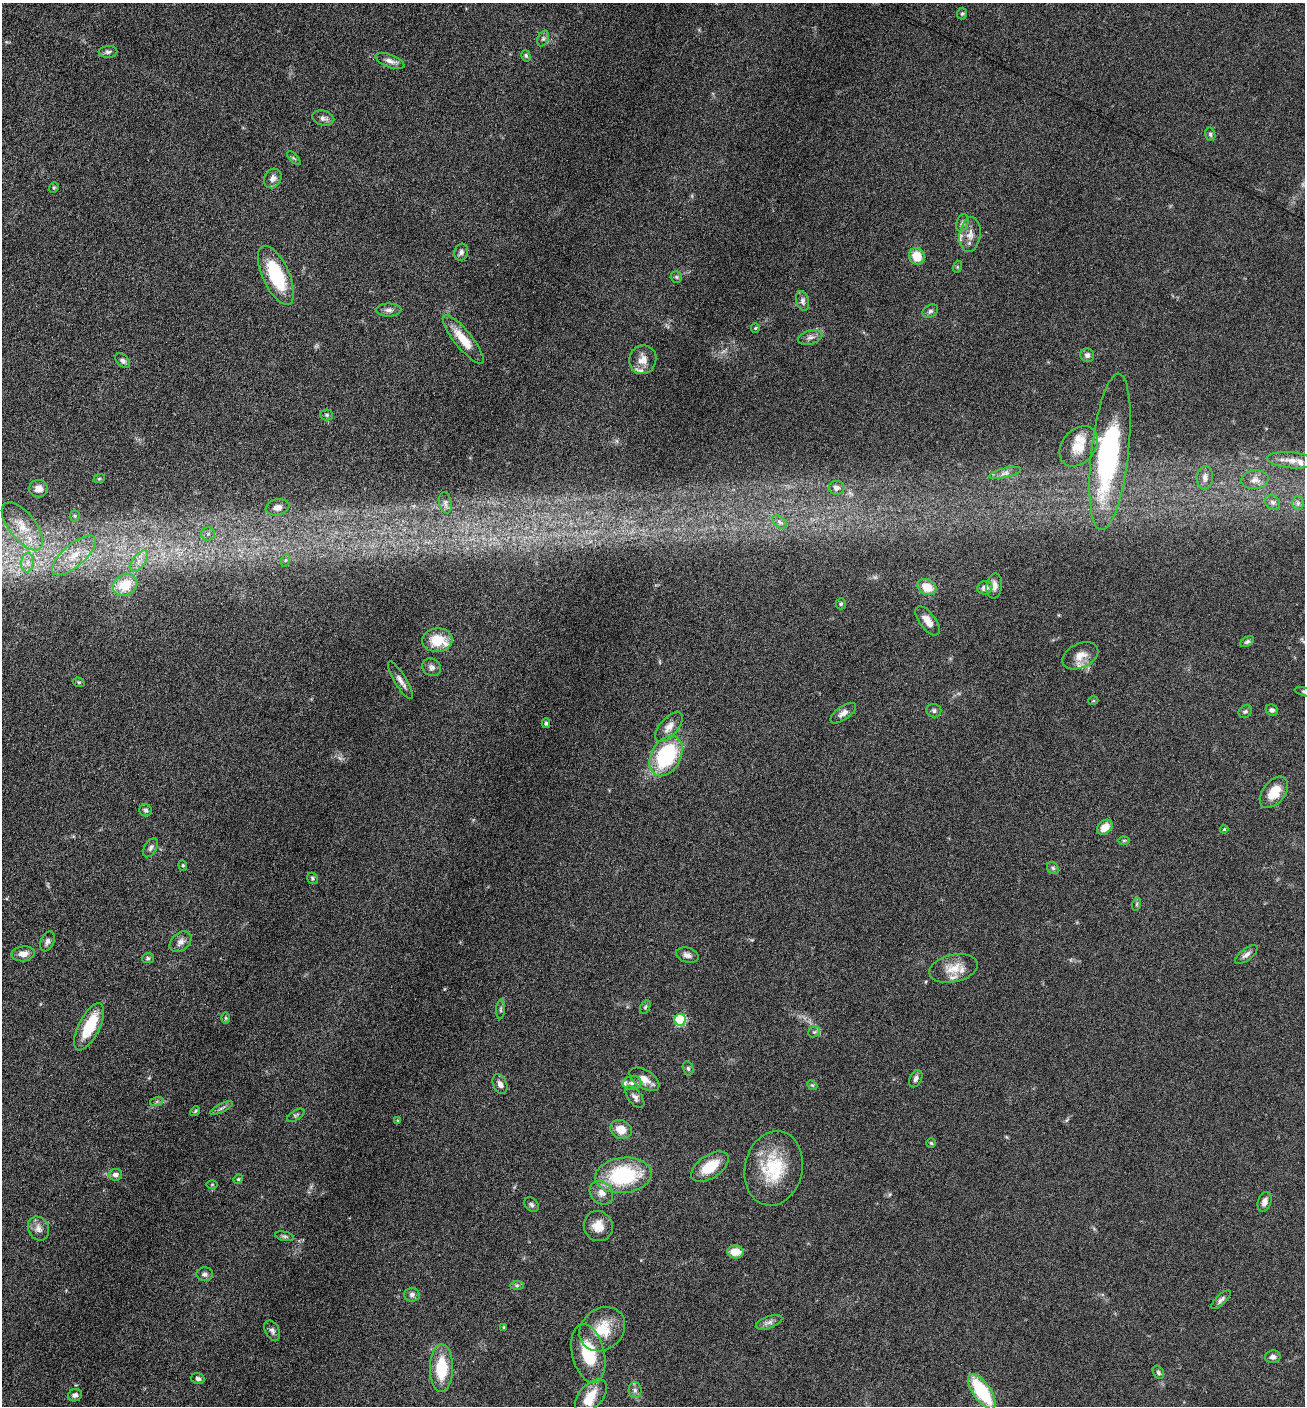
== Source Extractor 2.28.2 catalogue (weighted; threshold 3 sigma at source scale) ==
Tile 11 of 4 x 4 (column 3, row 3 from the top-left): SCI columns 2892-4194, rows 1410-2813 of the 5649 x 5632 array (HDU 1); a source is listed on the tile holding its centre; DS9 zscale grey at full resolution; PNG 1307 x 1408 px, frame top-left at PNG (2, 3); each listed source drawn as its Kron ellipse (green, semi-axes under 4 px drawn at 4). Nothing masked; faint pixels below the display range render black.
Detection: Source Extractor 2.28.2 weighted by HDU 2 'WHT'; one run over the whole footprint, this tile lists its part. Background 0.088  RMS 0.0039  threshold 0.0158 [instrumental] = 3 sigma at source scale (4.09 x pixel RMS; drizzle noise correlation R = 1.36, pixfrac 0.8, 0.05/0.05 arcsec/px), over >= 5 px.
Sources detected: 146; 4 inside a brighter object's white glare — neither listed nor drawn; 6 inside a brighter listed object's ellipse — not listed separately; the other 136 listed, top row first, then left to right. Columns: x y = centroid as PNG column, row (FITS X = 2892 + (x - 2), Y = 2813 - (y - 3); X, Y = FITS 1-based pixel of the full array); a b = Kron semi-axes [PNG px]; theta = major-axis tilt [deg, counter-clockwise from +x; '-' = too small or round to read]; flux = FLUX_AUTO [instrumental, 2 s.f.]
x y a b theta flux
962 14 6 5 - 0.54
543 39 8 5 63 0.92
108 52 9 5 1 1
526 56 6 4 -73 0.61
390 61 15 6 -20 1.9
323 118 11 7 -15 1.5
1210 134 7 5 -76 0.67
294 158 8 3 -45 0.52
273 178 10 8 62 2.1
54 188 5 4 - 0.48
962 223 9 5 71 1
970 235 17 10 82 3.6
461 252 8 6 74 1.1
917 256 8 7 - 7.8
957 267 6 4 72 0.39
276 275 32 13 -65 21
676 277 6 5 - 0.64
802 301 10 6 -75 1.2
389 310 12 6 0 1.4
930 311 8 6 33 0.98
755 328 4 4 - 0.39
810 337 12 7 16 1.5
463 339 30 9 -51 7.6
1087 355 7 6 - 1.2
123 360 8 5 -42 1
643 360 14 13 - 3.7
327 415 6 5 - 0.66
1079 446 22 16 50 7.2
1110 452 78 18 83 56
1291 460 24 8 -5 4.1
1005 473 16 5 13 1.6
1205 478 11 8 86 2.1
99 479 6 3 20 0.39
1255 480 14 9 6 2.7
836 488 8 7 - 1.4
38 489 9 9 - 2.6
1273 502 8 6 -50 1.2
445 503 10 6 -80 1.5
1298 503 6 6 - 0.96
278 507 12 8 13 2.5
75 516 5 5 - 0.54
780 522 8 5 -37 0.94
22 526 29 13 -52 8.7
208 534 7 7 - 1.2
74 555 27 11 41 8.7
286 560 6 4 70 0.55
139 561 12 6 52 2.5
27 563 10 6 84 2.1
125 585 13 10 30 10
994 586 12 8 83 2.1
927 587 10 7 -26 6.7
985 588 7 6 - 2.3
841 604 5 5 - 0.68
928 621 17 8 -53 3.2
437 640 15 11 7 8.2
1247 642 8 4 31 0.73
1080 656 19 12 26 4.7
431 667 10 8 -34 1.5
400 680 21 6 -59 2.1
79 682 6 4 -20 0.52
1304 692 9 3 -15 0.63
1093 701 5 3 - 0.33
1272 710 6 5 - 0.99
934 711 7 6 - 0.88
1245 711 7 6 - 0.78
843 713 15 6 35 2.1
546 723 5 4 - 0.56
669 727 18 9 49 2.9
666 756 21 15 61 31
1274 792 18 11 51 7.4
146 810 6 6 - 0.82
1105 827 9 6 42 4
1224 829 4 3 - 0.38
1124 840 6 4 0 0.47
151 848 10 6 59 1.1
183 865 5 4 - 0.53
1053 868 7 5 -47 0.73
312 878 6 5 - 0.62
1137 904 6 4 71 0.51
48 941 10 6 66 1.3
180 942 12 8 40 2.2
23 954 11 7 7 2.5
687 955 11 7 -15 1.6
1246 955 13 6 37 1.5
148 958 6 5 - 0.73
954 968 24 13 12 6.1
645 1007 7 4 60 0.59
501 1009 10 4 86 0.71
226 1018 6 4 -90 0.5
680 1020 6 5 - 27
89 1027 26 10 64 13
814 1032 6 5 - 0.63
688 1068 7 5 -74 0.64
644 1079 17 9 -32 3.6
916 1079 9 6 63 1.1
632 1083 9 7 9 1.7
500 1084 10 6 -65 1.5
812 1085 5 4 - 0.44
635 1097 13 6 -52 1.6
157 1101 7 4 19 0.7
222 1108 13 3 26 1
195 1111 5 4 - 0.48
296 1115 10 5 32 0.69
398 1120 3 3 - 0.37
621 1129 11 9 -25 4.5
931 1143 5 5 - 0.45
710 1167 21 11 34 9.5
774 1168 38 29 77 20
115 1175 7 6 - 1.4
623 1175 28 17 6 30
238 1179 5 4 - 0.43
212 1184 5 3 - 0.34
601 1193 13 10 -47 3.1
1265 1202 10 6 71 2
532 1205 8 6 -46 0.94
598 1226 15 14 - 4.8
38 1229 12 10 -65 2.2
284 1236 9 4 -12 0.74
735 1252 8 6 -4 5.4
205 1274 8 7 - 1.3
517 1285 7 4 1 0.53
412 1295 8 7 - 1.1
1221 1300 12 5 44 1.2
769 1322 14 6 20 1.6
504 1327 4 3 - 0.34
602 1329 24 20 39 11
272 1331 11 7 -62 1.2
588 1354 30 16 -77 16
1273 1357 8 6 11 1.3
441 1368 24 11 90 14
1158 1372 7 5 -59 0.75
198 1379 7 5 -14 0.89
635 1390 8 6 -88 1.2
982 1392 20 8 -55 22
75 1395 7 6 - 1.1
591 1396 20 11 48 6.2
Isophote crosses this tile's border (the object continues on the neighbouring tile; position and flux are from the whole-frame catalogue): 1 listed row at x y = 1304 692